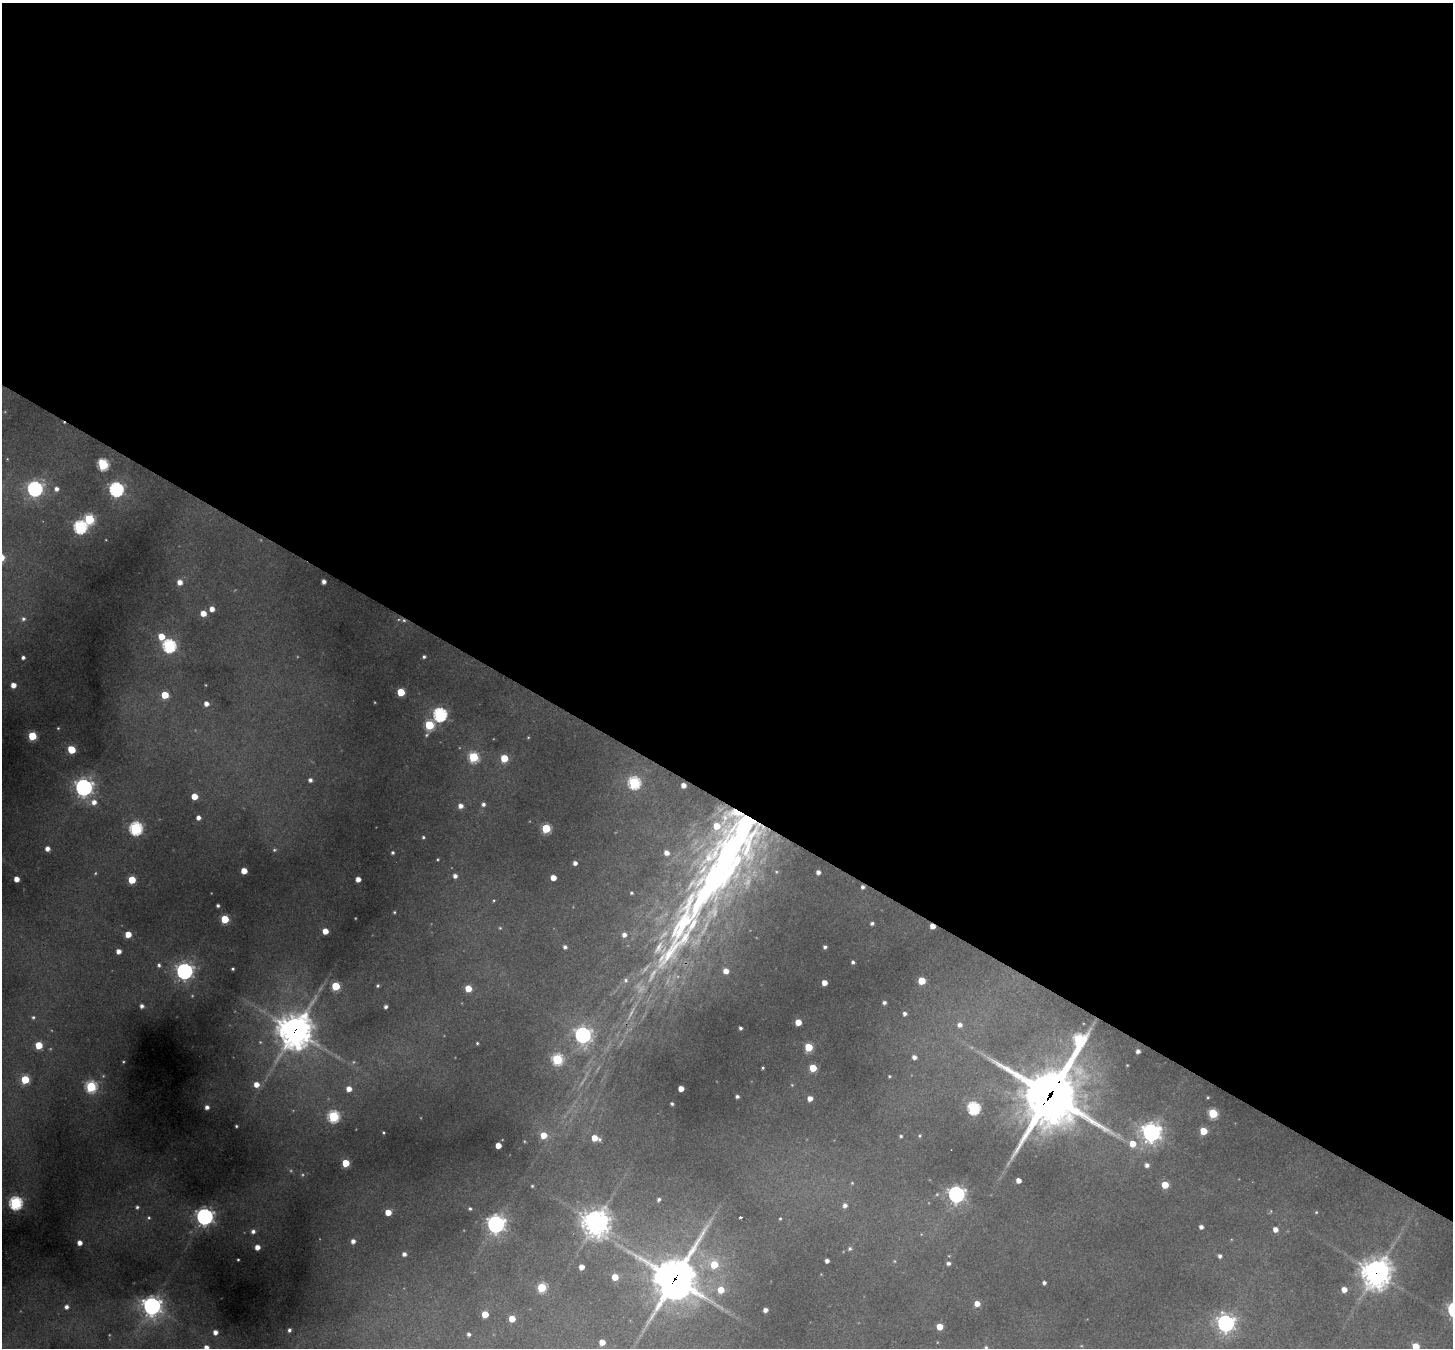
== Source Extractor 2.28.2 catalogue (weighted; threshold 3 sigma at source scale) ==
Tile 3 of 4 x 4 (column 3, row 1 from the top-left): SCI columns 2902-4352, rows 4321-5666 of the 5802 x 5810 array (HDU 1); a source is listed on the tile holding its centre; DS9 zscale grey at full resolution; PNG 1455 x 1350 px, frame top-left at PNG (2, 3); no overlay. Shown black and unused: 60% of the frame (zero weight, under 2 of 3 exposures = <1% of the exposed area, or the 3 px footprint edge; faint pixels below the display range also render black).
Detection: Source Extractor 2.28.2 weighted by HDU 2 'WHT'; one run over the whole footprint, this tile lists its part. Background 0.331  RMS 0.015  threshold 0.0673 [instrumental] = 3 sigma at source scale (4.5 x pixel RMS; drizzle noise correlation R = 1.50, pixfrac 1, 0.05/0.05 arcsec/px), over >= 5 px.
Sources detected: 194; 4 too faint to see at this stretch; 1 cosmic-ray / hot-pixel residue — not listed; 9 inside a brighter listed object's ellipse — not listed separately; the other 180 listed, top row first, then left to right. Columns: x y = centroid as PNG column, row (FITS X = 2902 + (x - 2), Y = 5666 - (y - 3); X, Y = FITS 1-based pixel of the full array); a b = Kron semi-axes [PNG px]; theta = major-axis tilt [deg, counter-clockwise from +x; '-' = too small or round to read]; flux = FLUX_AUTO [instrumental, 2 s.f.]
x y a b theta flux
103 464 6 5 - 160
35 489 6 6 - 450
56 489 6 5 - 6.7
116 489 6 6 - 380
89 519 6 6 - 120
80 527 6 6 - 280
180 582 5 5 - 13
324 582 4 4 - 6.9
212 609 5 5 - 11
203 613 5 5 - 17
23 619 5 5 - 3.6
161 636 6 5 - 24
169 646 6 6 - 290
23 657 4 3 - 4.2
424 657 4 4 - 3
13 685 4 4 - 12
401 692 5 5 - 49
165 695 5 5 - 38
206 704 5 5 - 8.7
440 714 6 6 - 320
429 725 5 5 - 93
58 728 4 4 - 1.7
32 736 5 5 - 72
71 749 5 5 - 47
473 757 5 5 - 110
504 758 5 5 - 42
310 780 5 5 - 5.4
634 783 6 6 - 200
683 785 4 4 - 11
84 787 7 7 - 760
194 796 5 5 - 25
94 802 7 7 - 11
483 804 5 4 - 4.6
461 806 5 5 - 8.9
198 818 4 4 - 7.7
136 828 6 6 - 260
546 828 5 5 - 74
423 837 4 4 - 2.2
47 849 5 5 - 9.1
393 853 4 4 - 3.2
438 859 3 3 - 1.6
575 863 4 4 - 7.1
244 871 5 4 - 23
818 872 4 4 - 7.5
95 873 5 3 - 1.5
455 876 5 5 - 6.8
553 878 4 4 - 17
17 879 4 4 - 15
358 879 4 4 - 11
132 880 5 5 - 49
863 887 4 4 - 4.3
631 893 3 3 - 2.4
494 900 5 3 - 1.6
218 905 3 3 - 3.3
394 912 3 3 - 1.7
225 919 5 5 - 62
872 923 4 3 - 3.6
682 925 201 53 64 770
932 926 4 4 - 14
500 928 5 4 - 1.9
325 931 4 4 - 18
128 934 5 4 - 21
565 947 5 5 - 4.4
825 947 4 3 - 3.8
119 951 4 4 - 10
853 962 3 3 - 3.5
159 965 5 4 - 3.3
233 969 3 3 - 2.3
184 971 6 6 - 590
726 971 5 5 - 14
922 981 5 5 - 44
824 983 4 4 - 14
336 986 5 5 - 74
378 986 3 3 - 2.2
468 988 5 5 - 27
884 1002 4 4 - 4.1
142 1006 4 4 - 5.2
386 1007 3 3 - 4.3
904 1014 4 4 - 4.4
33 1017 5 5 - 2.7
798 1022 5 4 - 24
960 1025 5 5 - 7.1
740 1028 4 3 - 3.5
295 1031 13 12 - 2600
583 1035 7 7 - 530
1079 1040 13 7 74 160
477 1043 3 3 - 1.8
39 1045 5 5 - 44
808 1047 5 5 - 59
1138 1051 4 4 - 5.8
914 1057 4 4 - 6.7
557 1059 6 6 - 140
123 1062 3 3 - 1.5
1127 1065 3 2 - 1
763 1068 3 2 - 1.7
813 1068 5 5 - 40
890 1076 3 3 - 1.5
25 1079 5 5 - 66
256 1084 5 5 - 14
792 1085 5 4 - 1.3
91 1087 6 6 - 160
349 1089 5 5 - 13
681 1089 4 4 - 16
1050 1095 24 22 71 7800
737 1096 3 3 - 3.8
1208 1097 4 3 - 1.5
810 1098 4 4 - 12
672 1104 3 3 - 2.8
207 1107 4 4 - 6.7
974 1108 6 6 - 240
1213 1113 5 5 - 98
333 1116 6 6 - 180
236 1126 3 3 - 1.9
1203 1131 5 5 - 43
383 1132 3 3 - 1.7
1151 1132 8 7 - 810
544 1135 6 6 - 25
920 1135 5 5 - 2.1
901 1136 3 3 - 2.3
595 1138 7 5 -16 26
524 1141 5 3 - 1.4
1133 1144 6 6 - 24
498 1145 4 4 - 20
346 1163 5 5 - 45
1147 1165 5 5 - 6.4
1018 1180 4 4 - 11
852 1183 4 4 - 1.6
1165 1185 5 5 - 33
532 1186 4 3 - 1.7
956 1194 6 6 - 690
659 1199 5 4 - 4
15 1203 6 6 - 280
845 1205 5 5 - 6.9
137 1207 6 5 - 3.4
470 1208 4 4 - 2.5
388 1212 5 4 - 21
1316 1212 4 4 - 1.5
205 1216 7 7 - 660
741 1217 3 3 - 55
149 1218 6 5 - 2.9
780 1219 4 3 - 1.7
596 1223 9 9 - 1700
496 1224 8 7 - 730
1201 1227 4 4 - 6
1275 1229 5 5 - 10
253 1231 5 5 - 5.6
353 1241 5 4 - 7.6
80 1243 4 4 - 9.3
257 1247 4 4 - 12
850 1248 5 5 - 3.2
404 1254 4 4 - 6.5
1220 1256 4 4 - 5.1
238 1260 3 2 - 1.4
827 1261 4 4 - 6.5
894 1261 5 3 - 1.6
948 1263 5 4 - 4.5
714 1265 6 6 - 41
581 1267 4 4 - 13
1376 1273 10 10 - 1900
615 1277 5 5 - 26
675 1279 17 15 59 4700
1044 1283 3 3 - 4.1
542 1287 5 5 - 83
1344 1289 5 5 - 14
721 1290 6 6 - 24
977 1304 5 5 - 15
152 1306 8 8 - 670
66 1307 5 5 - 6
765 1310 4 4 - 7.3
485 1314 5 5 - 31
512 1319 5 4 - 29
1226 1323 7 7 - 700
940 1327 5 5 - 28
289 1330 4 4 - 4.1
215 1332 4 4 - 9
469 1334 4 4 - 3.8
602 1342 5 4 - 17
1416 1346 5 5 - 36
206 1347 5 5 - 8.9
986 1347 5 4 - 2.2
Overlapping masked pixels (flux is a lower limit): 7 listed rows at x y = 863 887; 682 925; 932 926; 295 1031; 1050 1095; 1376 1273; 675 1279
Isophote crosses this tile's border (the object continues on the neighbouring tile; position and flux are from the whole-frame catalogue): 3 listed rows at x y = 1416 1346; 206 1347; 986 1347